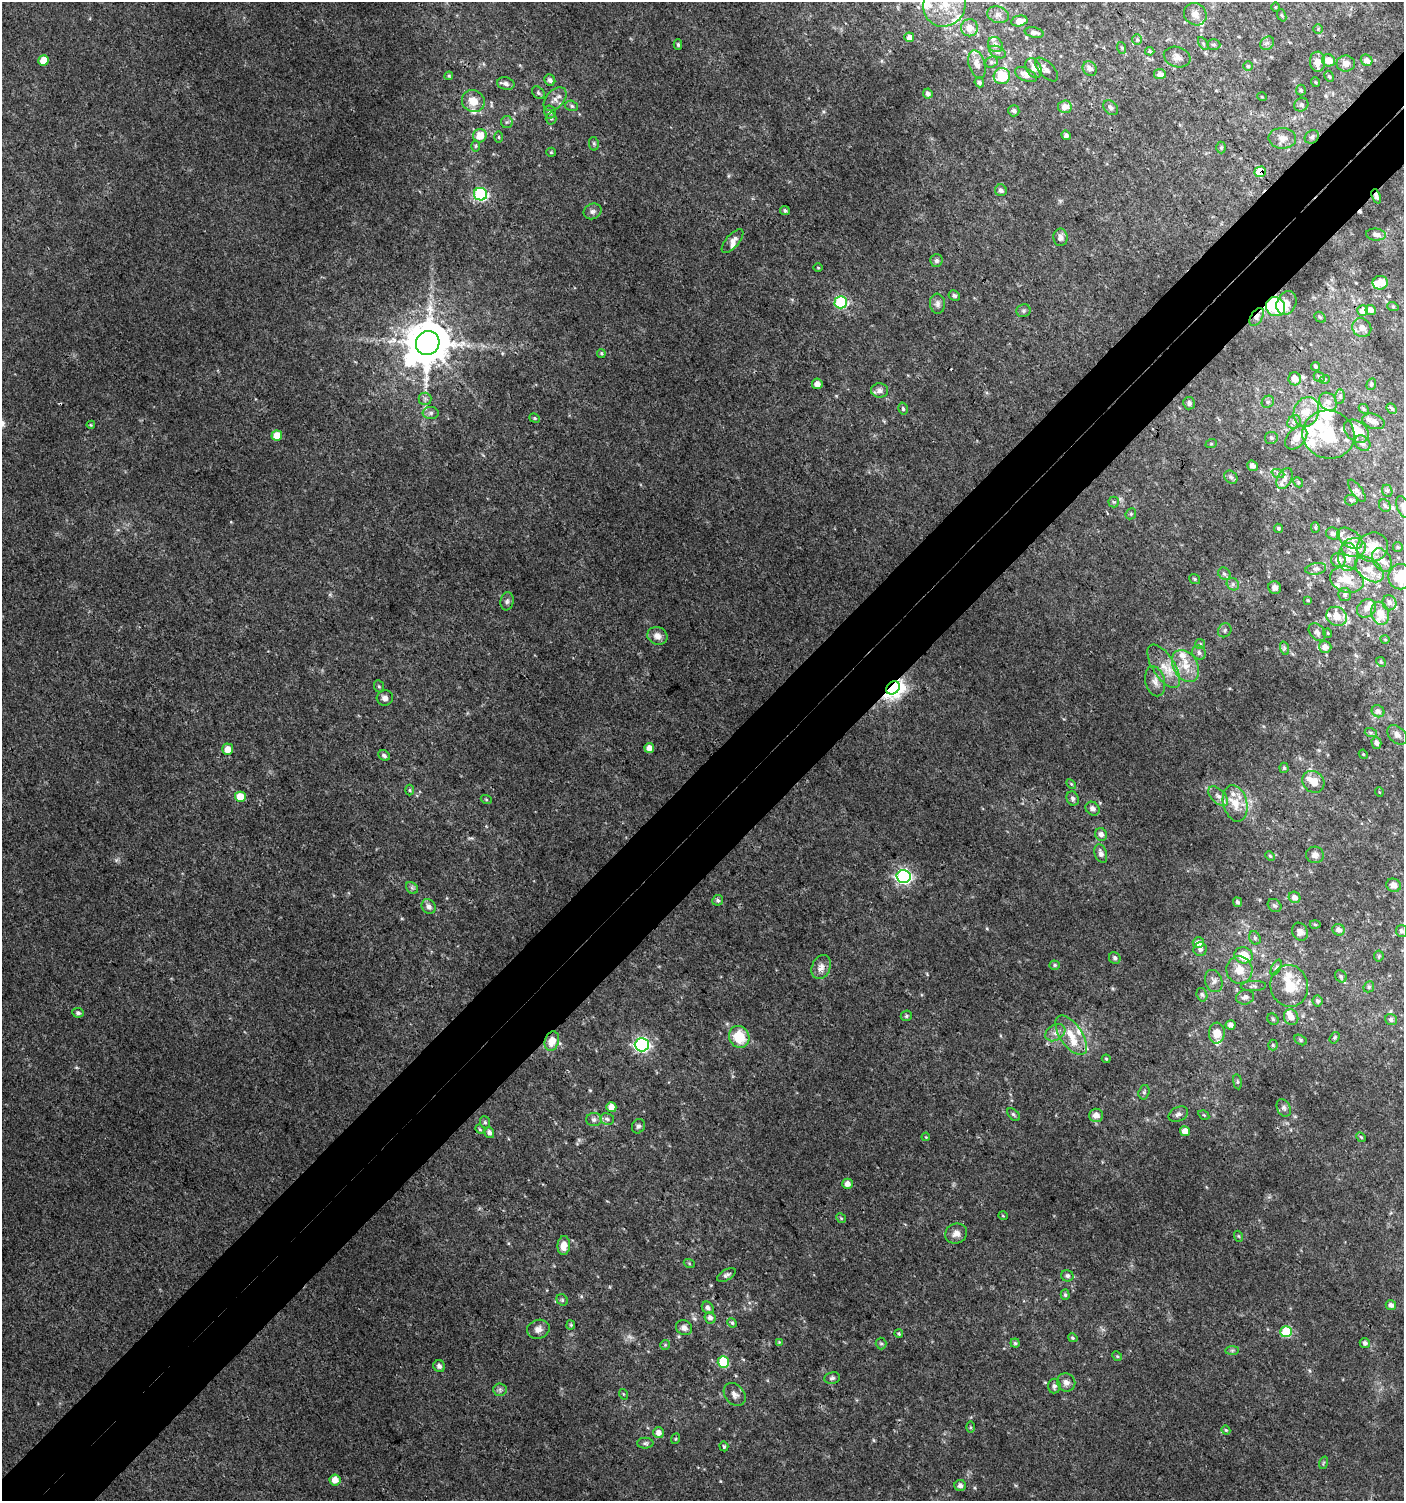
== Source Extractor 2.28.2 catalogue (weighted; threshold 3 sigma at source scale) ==
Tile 7 of 4 x 4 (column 3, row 2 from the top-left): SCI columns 3011-4412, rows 3030-4528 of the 6060 x 6084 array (HDU 1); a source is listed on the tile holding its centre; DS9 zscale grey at full resolution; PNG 1406 x 1503 px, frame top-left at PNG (2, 2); each listed source drawn as its Kron ellipse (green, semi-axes under 4 px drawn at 4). Shown black and unused: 7% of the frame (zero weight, under 3 of 4 exposures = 4% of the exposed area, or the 3 px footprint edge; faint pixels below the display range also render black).
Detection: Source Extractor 2.28.2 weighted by HDU 2 'WHT'; one run over the whole footprint, this tile lists its part. Background 0.00477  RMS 0.0021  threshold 0.0096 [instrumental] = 3 sigma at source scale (4.5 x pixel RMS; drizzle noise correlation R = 1.50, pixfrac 1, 0.0396/0.0396 arcsec/px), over >= 5 px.
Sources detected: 342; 1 too faint to see at this stretch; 2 inside a brighter object's white glare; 2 cosmic-ray / hot-pixel residue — neither listed nor drawn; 36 inside a brighter listed object's ellipse — not listed separately; the other 301 listed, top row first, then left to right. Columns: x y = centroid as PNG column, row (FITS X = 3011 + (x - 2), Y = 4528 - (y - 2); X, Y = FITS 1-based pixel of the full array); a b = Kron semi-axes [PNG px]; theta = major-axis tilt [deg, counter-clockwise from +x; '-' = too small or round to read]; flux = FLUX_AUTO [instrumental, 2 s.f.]
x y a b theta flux
945 5 22 21 - 6.7
1275 7 4 3 - 0.18
1195 14 12 10 -42 1.6
998 15 11 8 -17 1.1
1282 15 6 4 -69 0.28
1019 21 8 5 12 2.1
970 28 8 8 - 2
1318 29 5 4 - 0.25
1034 33 9 5 -11 0.75
909 37 5 4 - 1.1
1137 39 5 5 - 0.36
1203 43 7 4 -58 0.39
1267 43 7 6 - 0.61
1214 44 7 5 -1 0.39
678 45 5 4 - 0.34
995 45 8 7 - 1.1
1122 48 6 3 -71 0.27
1150 51 4 3 - 0.28
998 52 9 5 -26 0.65
1177 57 13 10 -17 1.4
44 60 5 5 - 3.5
1328 60 7 6 - 2.1
1367 60 6 5 - 1.1
991 62 6 5 - 0.41
1317 62 10 7 -88 2
977 64 14 8 -73 1.5
1346 64 9 8 - 1.5
1248 66 5 5 - 0.27
1034 68 10 7 -61 1.3
1046 69 15 7 -47 0.92
1090 69 8 6 -51 1
1160 74 6 5 - 1.1
1026 75 12 6 -24 1.4
449 76 4 4 - 0.25
1002 76 8 8 - 6.6
1329 76 6 4 -61 0.34
550 80 6 5 - 0.72
1315 82 5 3 - 0.18
979 83 5 4 - 0.52
506 84 9 6 -13 0.97
1301 90 5 5 - 0.25
538 93 7 5 -43 0.48
928 94 5 4 - 0.65
1262 97 5 3 - 0.18
555 99 14 9 47 1.6
473 101 12 10 -33 3
1301 105 7 6 - 0.52
572 106 6 5 - 0.44
1065 107 7 6 - 1.7
1111 108 8 6 -45 0.56
1014 111 5 5 - 0.56
550 112 6 5 - 0.71
551 119 6 5 - 0.32
507 122 6 6 - 0.46
1066 135 5 4 - 0.53
480 136 7 6 - 2.8
499 137 6 4 -90 0.23
1312 137 8 6 37 0.49
1282 138 14 10 -2 1.6
594 144 7 5 -79 0.35
476 146 6 4 89 0.29
1221 148 6 5 - 0.37
551 152 5 4 - 0.27
1260 172 6 5 - 7.9
1001 190 6 5 - 0.67
481 194 6 6 - 31
1376 196 7 4 -70 0.54
593 211 9 7 22 0.76
785 211 5 4 - 0.42
1376 235 10 6 -5 0.85
1060 237 9 7 -90 1.1
733 241 14 6 48 1.3
936 260 6 6 - 0.56
818 268 5 3 - 0.18
1380 283 7 6 - 2.6
954 295 6 5 - 0.53
841 302 6 6 - 25
1286 303 12 9 66 1.9
937 304 10 7 -84 0.84
1275 307 10 9 - 13
1393 307 6 3 -19 0.22
1371 310 5 4 - 1.1
1024 311 7 6 - 0.46
1363 311 5 5 - 2.5
1257 317 10 5 58 1
1320 317 6 4 -43 0.33
1362 328 10 9 - 1.4
428 343 12 11 - 940
601 353 4 4 - 0.27
1315 366 4 4 - 0.45
1319 377 6 5 - 0.36
1295 379 6 6 - 1.9
1325 379 5 3 - 0.19
817 384 5 5 - 1.2
1371 384 6 4 70 0.33
880 390 8 7 - 1.1
1340 397 7 5 84 0.45
425 399 6 6 - 0.58
1268 402 6 5 - 0.47
1328 402 10 8 -43 1.3
1189 403 6 6 - 0.67
1392 408 6 4 -49 0.39
903 409 6 4 -75 0.4
1364 409 5 4 - 0.27
1306 412 15 12 70 3.2
431 413 8 6 2 0.63
535 418 5 4 - 0.29
1374 421 11 7 -18 0.91
1294 422 7 6 - 0.63
91 425 4 4 - 0.19
1356 431 14 10 -39 3.4
1328 435 26 24 -16 9.2
277 436 5 5 - 3.9
1271 438 6 6 - 0.56
1296 438 13 8 48 2.5
1362 443 9 7 -41 1
1211 444 6 3 18 0.22
1252 466 5 5 - 0.95
1278 474 6 4 -20 0.42
1231 477 7 6 - 0.53
1285 478 11 7 63 1.2
1298 482 5 4 - 0.27
1357 491 13 5 -55 0.65
1387 491 6 5 - 0.34
1351 500 6 5 - 0.39
1114 502 5 5 - 0.33
1385 506 7 5 -57 0.46
1403 507 11 6 -69 0.83
1131 514 6 5 - 0.29
1278 528 5 4 - 0.33
1315 528 5 4 - 0.28
1333 534 7 6 - 0.64
1350 538 14 8 -35 1.4
1354 547 12 9 5 3.7
1373 547 16 14 23 4.5
1398 547 5 4 - 0.26
1348 557 14 9 89 2.5
1338 560 7 7 - 1.4
1382 560 13 8 -59 1.5
1316 569 10 5 10 0.69
1369 569 16 10 -39 2.7
1224 574 7 5 -43 0.51
1400 577 13 12 - 6.5
1195 579 6 4 -38 0.3
1347 579 17 13 -17 4.1
1233 584 7 5 -49 0.55
1275 588 6 6 - 0.92
1345 595 6 6 - 0.51
1308 600 3 3 - 0.24
507 601 9 6 81 0.56
1389 603 7 7 - 0.84
1366 608 10 8 39 1.2
1380 613 12 8 -74 2.5
1337 616 11 9 -32 2.5
1225 630 7 6 - 0.51
1317 632 10 7 -49 0.76
1328 633 5 3 - 0.17
657 636 10 8 -24 1.5
1385 639 5 3 - 0.18
1200 644 5 5 - 0.29
1325 647 6 6 - 1.3
1284 648 7 4 -72 0.42
1199 653 7 6 - 0.67
1381 662 5 4 - 0.26
1164 666 25 11 -58 3.6
1185 666 17 12 -59 3.5
1155 681 15 9 -76 1.5
379 686 6 5 - 0.33
893 688 7 5 38 130
385 698 8 8 - 0.96
1378 711 7 5 -33 0.71
1371 733 6 4 -18 0.33
1397 735 11 8 -42 0.99
1376 743 6 5 - 0.75
649 748 5 5 - 1.5
228 749 5 5 - 2.2
1363 754 5 3 - 0.2
384 755 6 5 - 0.6
1284 768 5 4 - 0.34
1313 782 12 10 -44 2.7
1071 784 6 3 -45 0.23
410 790 5 3 - 0.28
1379 792 4 3 - 0.17
1218 796 12 7 -44 1.2
240 797 5 5 - 4.9
1073 798 7 6 - 0.59
486 799 5 3 - 0.22
1235 803 18 12 -76 3.6
1093 809 7 6 - 1.1
1101 834 6 6 - 1
1101 854 9 6 -71 1
1315 855 9 8 - 0.99
1270 856 5 3 - 0.23
904 876 7 6 - 56
1393 885 7 6 - 1.2
412 888 7 5 -44 0.45
1295 897 6 5 - 1
718 900 5 5 - 0.45
1238 902 5 4 - 0.52
1274 905 7 6 - 0.51
429 906 8 6 -50 0.93
1315 925 5 3 - 0.23
1339 930 6 5 - 0.91
1402 931 6 5 - 0.51
1300 932 9 7 -61 1.1
1255 938 7 5 -63 0.43
1198 943 6 5 - 1.2
1200 949 7 6 - 0.72
1243 955 9 8 - 4
1379 956 5 5 - 0.29
1115 958 6 5 - 0.56
1055 965 5 4 - 0.35
821 967 12 9 67 1.4
1276 968 8 4 62 0.48
1239 970 14 13 - 3
1341 976 6 5 - 0.41
1214 981 11 8 -71 1
1253 986 12 5 2 0.65
1289 986 21 18 -77 6.9
1369 987 6 5 - 0.35
1202 995 7 5 -73 0.42
1245 997 9 7 8 1
1318 1001 5 5 - 0.48
78 1013 6 5 - 0.51
906 1016 5 5 - 0.37
1291 1017 8 7 - 1.8
1273 1019 6 5 - 0.37
1391 1020 6 5 - 0.66
1231 1025 5 4 - 0.96
1055 1033 10 8 32 1.3
1217 1033 10 8 86 3
1071 1035 22 11 -56 4.1
739 1037 11 10 - 6.7
1335 1038 6 4 55 0.3
1301 1040 7 4 -28 0.37
552 1041 10 7 71 2.8
642 1045 7 6 - 53
1273 1045 5 5 - 0.3
1106 1059 4 3 - 0.23
1237 1082 7 4 -82 0.35
1144 1092 7 5 74 0.43
611 1107 5 5 - 1.8
1284 1108 9 6 -62 0.71
1013 1114 7 5 -45 0.36
1178 1114 10 7 27 0.83
1096 1115 7 6 - 1.7
1204 1115 6 4 -33 0.23
607 1119 7 6 - 0.51
594 1120 8 6 1 0.7
485 1122 6 5 - 0.37
638 1126 7 6 - 0.57
480 1129 5 4 - 0.25
1185 1131 5 5 - 1.8
489 1133 5 5 - 0.71
926 1137 4 3 - 0.18
1361 1137 5 4 - 0.25
847 1184 5 5 - 1.3
1003 1216 5 3 - 0.18
841 1218 5 4 - 0.28
956 1233 11 9 24 1.4
1238 1236 5 3 - 0.22
564 1246 9 6 84 2.3
689 1263 5 3 - 0.22
726 1275 10 5 32 0.64
1067 1276 6 5 - 0.56
1065 1295 5 4 - 0.34
562 1300 6 5 - 0.36
1391 1305 5 5 - 0.83
708 1308 6 5 - 0.77
710 1318 6 5 - 0.9
732 1323 5 4 - 0.33
571 1325 4 4 - 0.26
684 1328 8 7 - 0.99
538 1329 11 9 18 1.3
1286 1332 6 5 - 13
899 1334 4 3 - 0.28
1073 1338 5 4 - 0.32
779 1342 4 4 - 0.19
1015 1343 4 4 - 0.34
1365 1343 5 5 - 0.67
881 1344 6 5 - 0.33
665 1345 5 5 - 0.31
1232 1350 7 4 0 0.41
1117 1356 5 4 - 0.26
723 1362 6 5 - 12
439 1366 6 5 - 0.78
832 1378 8 5 9 0.51
1066 1382 9 8 - 1.1
1054 1386 7 6 - 0.68
500 1390 6 6 - 0.54
623 1394 5 3 - 0.19
735 1394 13 9 -50 1.3
970 1427 5 4 - 0.27
1226 1430 4 4 - 0.25
658 1433 5 5 - 1.2
675 1439 5 3 - 0.2
645 1443 8 5 0 0.48
724 1446 5 4 - 0.31
1323 1463 6 3 71 0.29
335 1480 5 5 - 1.8
960 1485 6 5 - 0.8
Overlapping masked pixels (flux is a lower limit): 6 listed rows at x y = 1260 172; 1376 196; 1275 307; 1257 317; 893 688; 552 1041
Isophote crosses this tile's border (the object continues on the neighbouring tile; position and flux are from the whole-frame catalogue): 3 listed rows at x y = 945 5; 1403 507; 1400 577
Unlisted compact peaks at least as high as the median listed source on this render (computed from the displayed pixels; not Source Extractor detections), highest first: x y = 987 928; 116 860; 720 1481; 927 974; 873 1440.